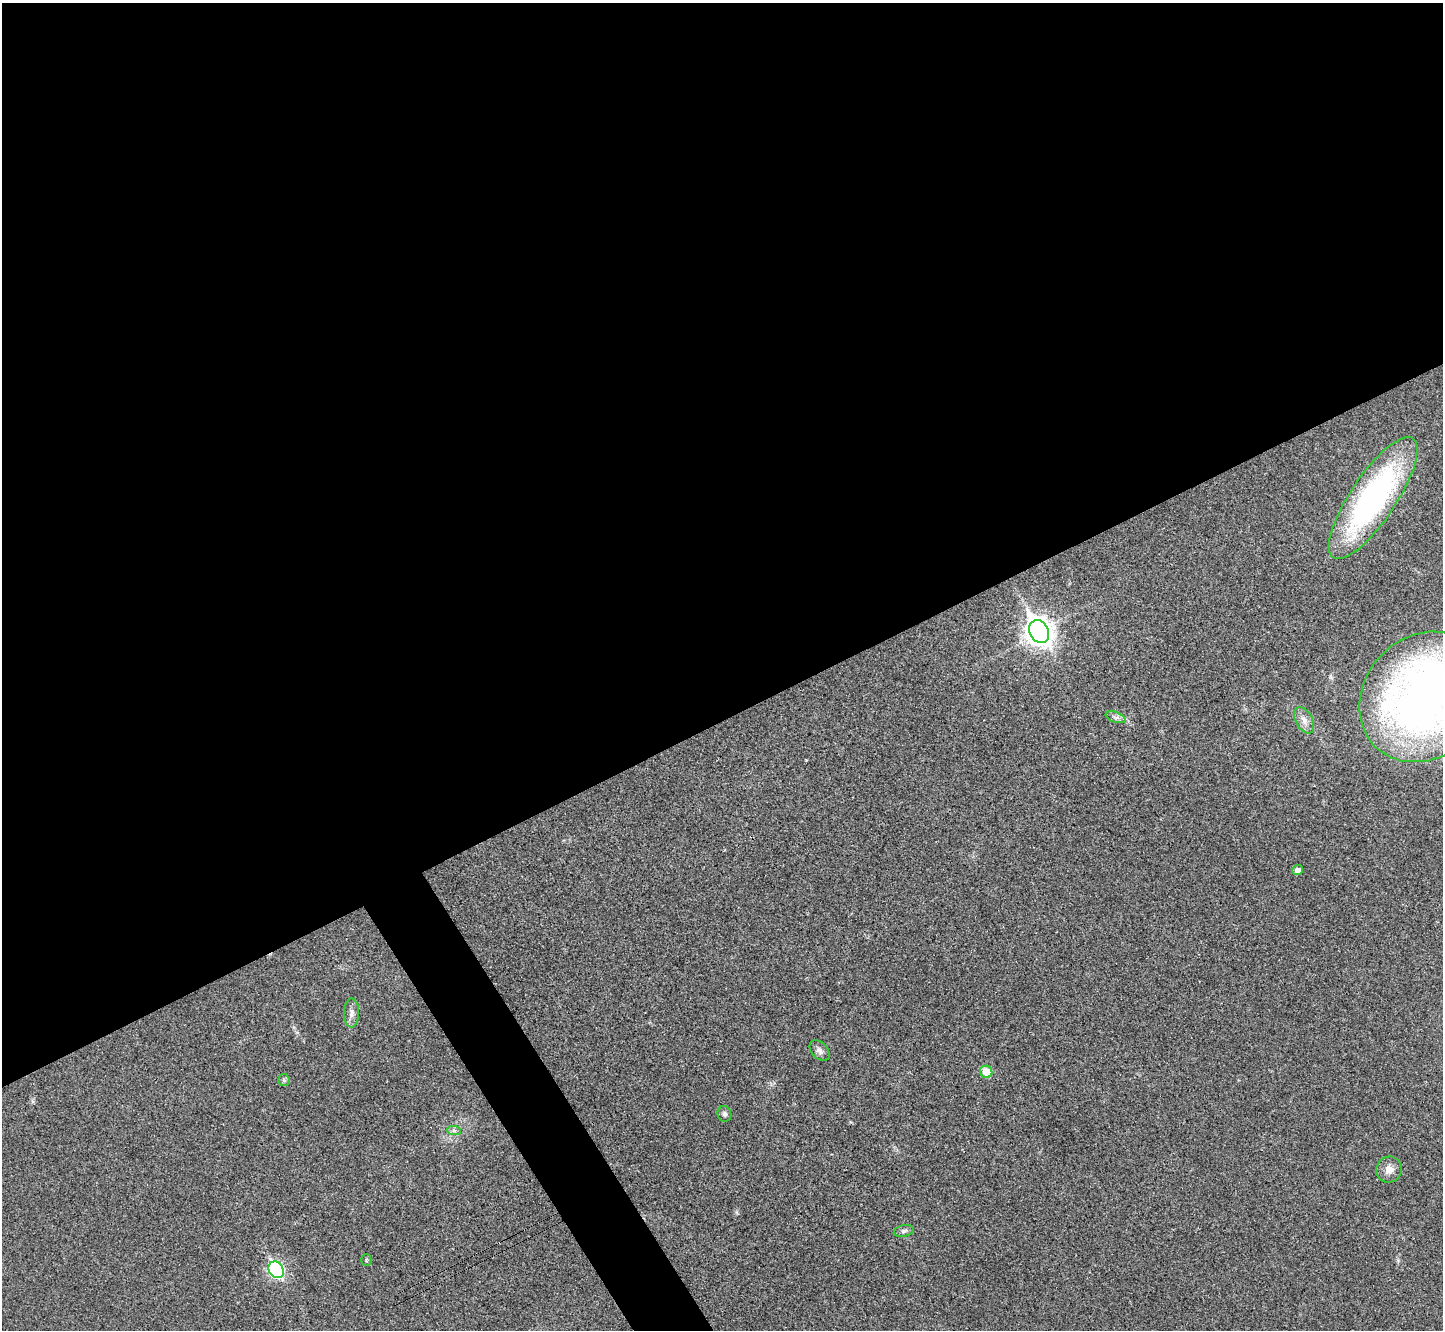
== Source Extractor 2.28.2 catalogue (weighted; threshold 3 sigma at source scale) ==
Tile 2 of 4 x 4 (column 2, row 1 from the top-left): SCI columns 1451-2891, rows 4149-5476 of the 5785 x 5777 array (HDU 1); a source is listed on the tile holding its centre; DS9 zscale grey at full resolution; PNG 1445 x 1332 px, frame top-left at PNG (2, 3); each listed source drawn as its Kron ellipse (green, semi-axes under 4 px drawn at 4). Shown black and unused: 56% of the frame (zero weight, under 3 of 4 exposures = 1% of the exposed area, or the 3 px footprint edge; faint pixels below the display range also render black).
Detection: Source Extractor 2.28.2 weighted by HDU 2 'WHT'; one run over the whole footprint, this tile lists its part. Background 0.025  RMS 0.0049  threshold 0.022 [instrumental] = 3 sigma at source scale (4.5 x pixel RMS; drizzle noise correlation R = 1.50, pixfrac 1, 0.05/0.05 arcsec/px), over >= 5 px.
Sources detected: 16; all 16 listed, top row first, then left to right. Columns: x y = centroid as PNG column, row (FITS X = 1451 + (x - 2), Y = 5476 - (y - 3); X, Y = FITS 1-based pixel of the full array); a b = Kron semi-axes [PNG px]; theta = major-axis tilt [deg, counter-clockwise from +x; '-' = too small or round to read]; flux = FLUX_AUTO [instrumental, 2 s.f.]
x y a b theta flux
1373 498 71 23 56 120
1039 631 12 9 -59 500
1424 697 70 60 45 350
1116 717 10 5 -21 1.7
1304 720 14 8 -61 3.6
1298 870 5 5 - 2.3
351 1013 15 7 89 2.7
820 1051 12 8 -47 2.3
986 1072 6 6 - 9.6
284 1080 6 5 - 0.89
724 1114 8 7 - 1.5
454 1131 7 4 -1 1.2
1389 1170 13 12 - 4.2
904 1231 10 5 12 1.5
366 1260 6 5 - 0.66
276 1270 9 7 -55 100
Isophote crosses this tile's border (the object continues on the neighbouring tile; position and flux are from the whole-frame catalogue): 1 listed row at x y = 1424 697